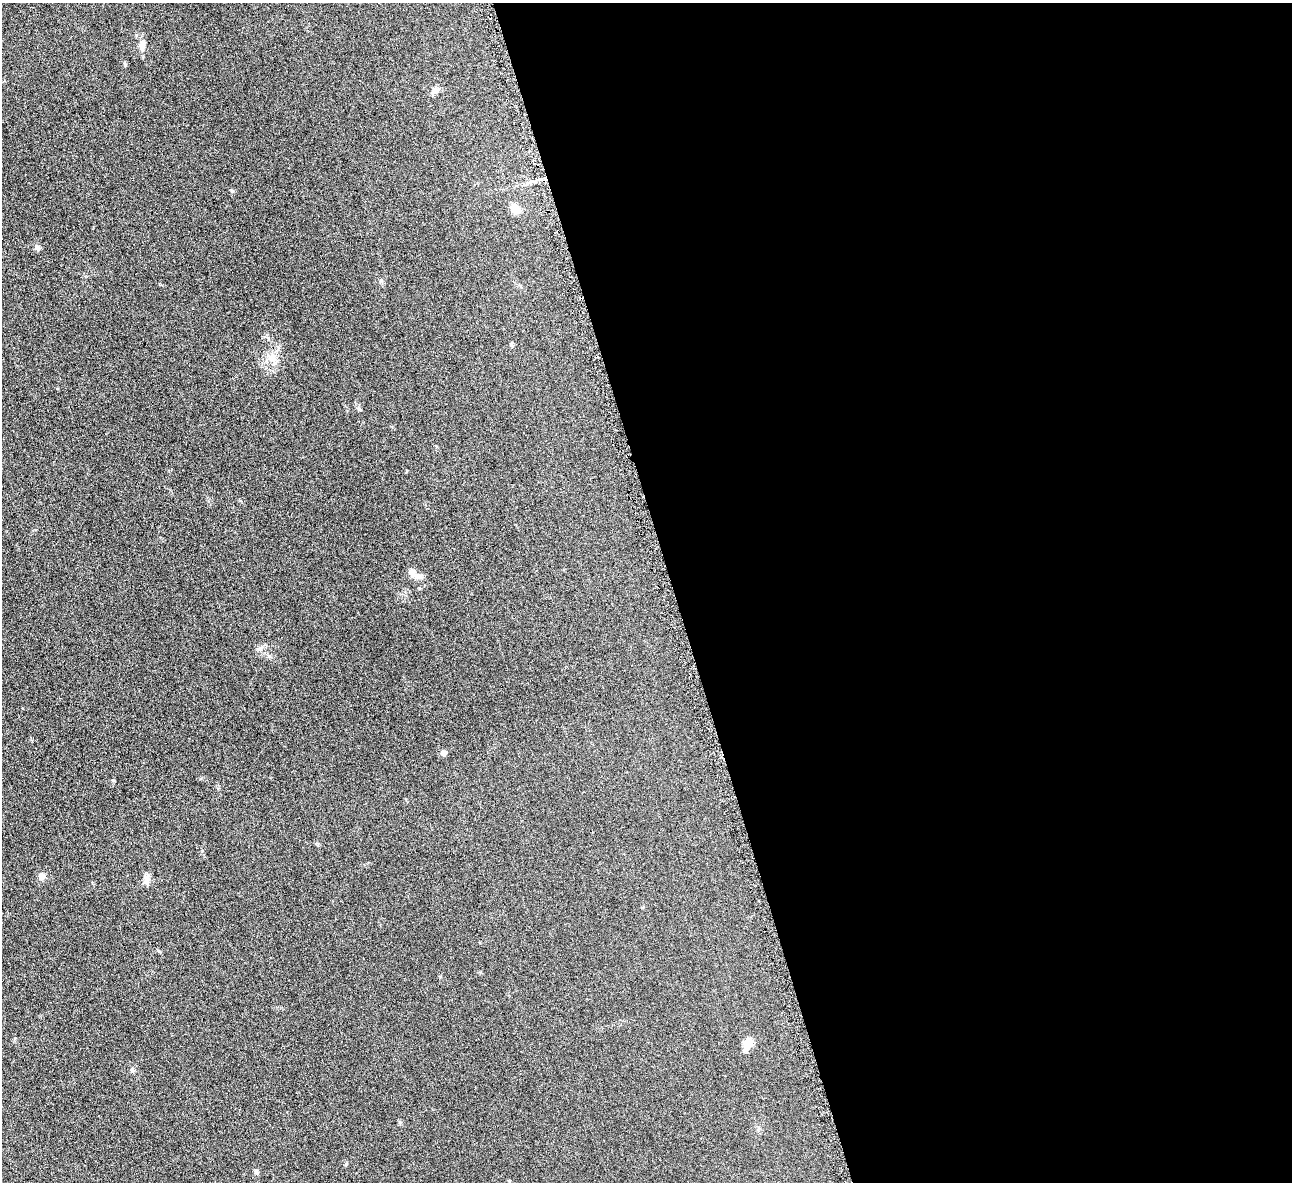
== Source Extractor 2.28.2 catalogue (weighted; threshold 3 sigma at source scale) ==
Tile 8 of 4 x 4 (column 4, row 2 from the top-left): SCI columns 3877-5166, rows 2518-3697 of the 5171 x 5154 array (HDU 1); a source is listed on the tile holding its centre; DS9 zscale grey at full resolution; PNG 1294 x 1184 px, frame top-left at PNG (2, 3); no overlay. Shown black and unused: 48% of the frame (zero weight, under 4 of 8 exposures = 1% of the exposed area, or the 3 px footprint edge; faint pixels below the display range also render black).
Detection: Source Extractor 2.28.2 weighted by HDU 2 'WHT'; one run over the whole footprint, this tile lists its part. Background 0.0978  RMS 0.0094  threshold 0.0383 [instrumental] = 3 sigma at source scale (4.09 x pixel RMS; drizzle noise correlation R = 1.36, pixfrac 0.8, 0.05/0.05 arcsec/px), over >= 5 px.
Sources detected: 17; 1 inside a brighter listed object's ellipse — not listed separately; the other 16 listed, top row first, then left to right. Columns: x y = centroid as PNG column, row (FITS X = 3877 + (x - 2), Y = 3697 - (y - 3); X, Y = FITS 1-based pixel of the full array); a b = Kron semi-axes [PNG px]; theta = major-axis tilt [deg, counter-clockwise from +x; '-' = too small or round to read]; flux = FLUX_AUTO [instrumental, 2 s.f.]
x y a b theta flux
143 44 15 7 85 5.3
436 90 9 7 23 3.1
232 191 6 3 -19 0.86
515 208 14 10 -40 8
37 248 7 6 - 2.4
512 344 5 4 - 1.4
272 357 12 11 - 7.4
359 409 6 4 -71 1.1
412 572 8 7 - 5.2
259 649 8 6 -1 2.3
444 753 5 5 - 5.6
41 876 7 7 - 4.4
146 880 14 7 74 4.4
748 1043 9 8 - 14
132 1070 7 5 77 1.7
256 1172 7 5 -62 1.7
Unlisted compact peaks at least as high as the median listed source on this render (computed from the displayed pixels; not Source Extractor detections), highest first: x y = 125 65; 346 1164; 202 851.